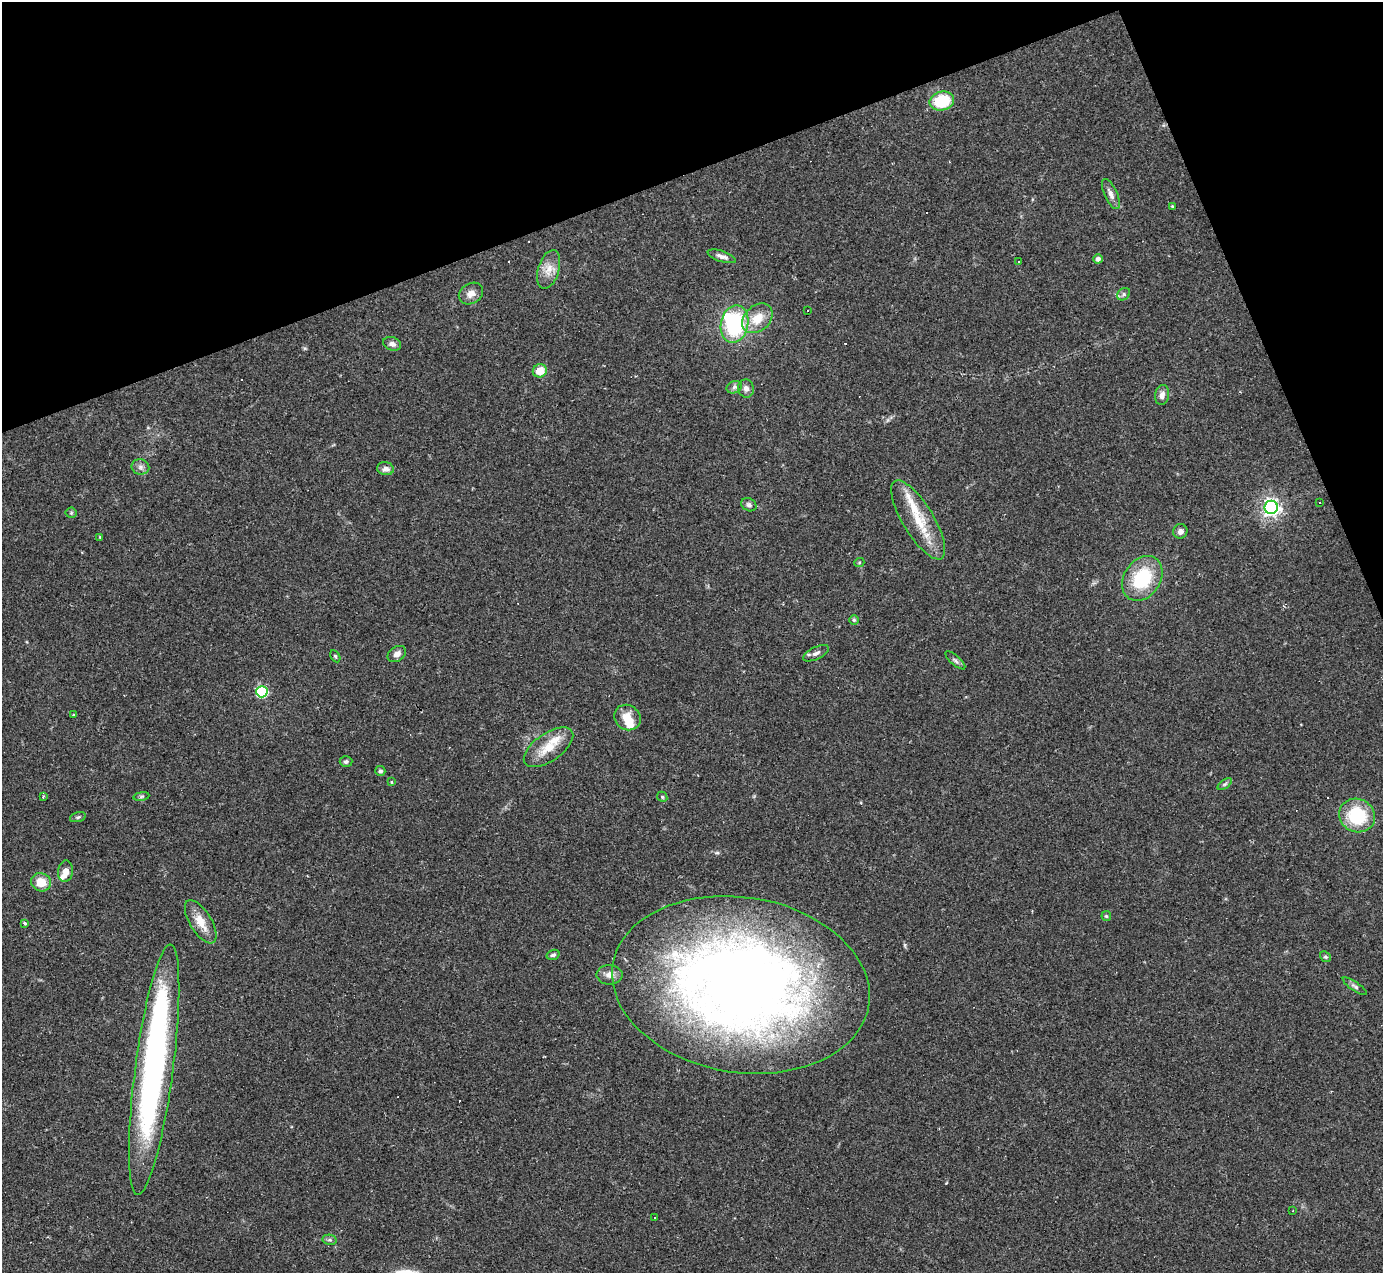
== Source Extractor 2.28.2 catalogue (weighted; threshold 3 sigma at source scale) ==
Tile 3 of 4 x 4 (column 3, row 1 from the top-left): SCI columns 2761-4141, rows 4090-5360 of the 5521 x 5508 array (HDU 1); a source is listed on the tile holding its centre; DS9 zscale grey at full resolution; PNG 1385 x 1275 px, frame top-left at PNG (2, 2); each listed source drawn as its Kron ellipse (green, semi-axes under 4 px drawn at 4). Shown black and unused: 19% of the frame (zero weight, under 2 of 3 exposures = <1% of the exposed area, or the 3 px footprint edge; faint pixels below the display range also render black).
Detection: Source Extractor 2.28.2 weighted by HDU 2 'WHT'; one run over the whole footprint, this tile lists its part. Background 0.0849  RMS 0.0059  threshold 0.0267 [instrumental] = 3 sigma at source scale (4.5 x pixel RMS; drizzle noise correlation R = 1.50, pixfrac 1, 0.05/0.05 arcsec/px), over >= 5 px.
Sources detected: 76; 2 inside a brighter object's white glare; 10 cosmic-ray / hot-pixel residue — neither listed nor drawn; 4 inside a brighter listed object's ellipse — not listed separately; the other 60 listed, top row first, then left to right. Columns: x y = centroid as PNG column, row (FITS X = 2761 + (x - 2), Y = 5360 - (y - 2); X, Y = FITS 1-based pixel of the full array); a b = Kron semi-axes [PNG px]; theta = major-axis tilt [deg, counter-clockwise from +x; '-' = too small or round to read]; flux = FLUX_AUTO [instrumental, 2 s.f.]
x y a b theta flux
942 101 12 9 13 26
1111 194 16 6 -66 3.7
1172 207 3 3 - 1.1
722 256 15 5 -19 2.7
1098 259 4 4 - 2.2
1018 261 3 3 - 12
549 269 20 10 73 7.2
471 294 13 10 32 4.3
1124 294 7 5 38 1.4
807 311 3 3 - 1.4
757 318 17 12 42 12
735 324 19 13 77 52
392 344 9 6 -19 2.7
540 371 7 6 - 9.8
734 387 8 6 22 1.6
746 388 9 8 - 2.5
1162 395 10 7 81 3.1
140 467 9 8 - 2.3
385 469 8 6 -11 2.6
1320 502 3 3 - 3.3
749 505 8 6 -26 1.8
1271 507 6 6 - 230
71 513 5 5 - 0.86
918 520 45 15 -59 22
1180 531 7 7 - 2.8
100 537 3 3 - 0.59
859 563 5 3 - 0.59
1142 578 24 18 56 34
854 620 5 4 - 0.82
816 653 14 6 25 2.7
397 654 10 7 35 3.1
335 656 6 4 -60 0.91
955 660 12 4 -41 1.6
262 692 6 5 - 60
74 715 4 3 - 0.54
627 717 14 12 -35 8.4
549 747 28 14 35 14
346 761 6 5 - 1.5
380 771 5 5 - 1.3
391 782 3 3 - 0.62
1225 784 8 4 36 1.1
141 796 8 4 9 1
43 797 4 3 - 0.69
662 797 5 4 - 0.77
1357 816 18 16 -26 33
78 817 8 5 16 1.2
65 871 11 7 83 4.3
41 882 10 9 - 9.5
1106 916 5 4 - 0.75
201 922 24 10 -58 9.5
25 923 4 3 - 2.2
553 955 7 5 18 1.6
1325 957 6 5 - 0.97
609 975 13 9 -1 4.3
741 985 130 87 -9 660
1355 986 14 4 -34 1.8
154 1070 126 19 82 210
1293 1211 3 2 - 0.38
654 1217 3 2 - 0.63
330 1240 7 5 -11 1.3